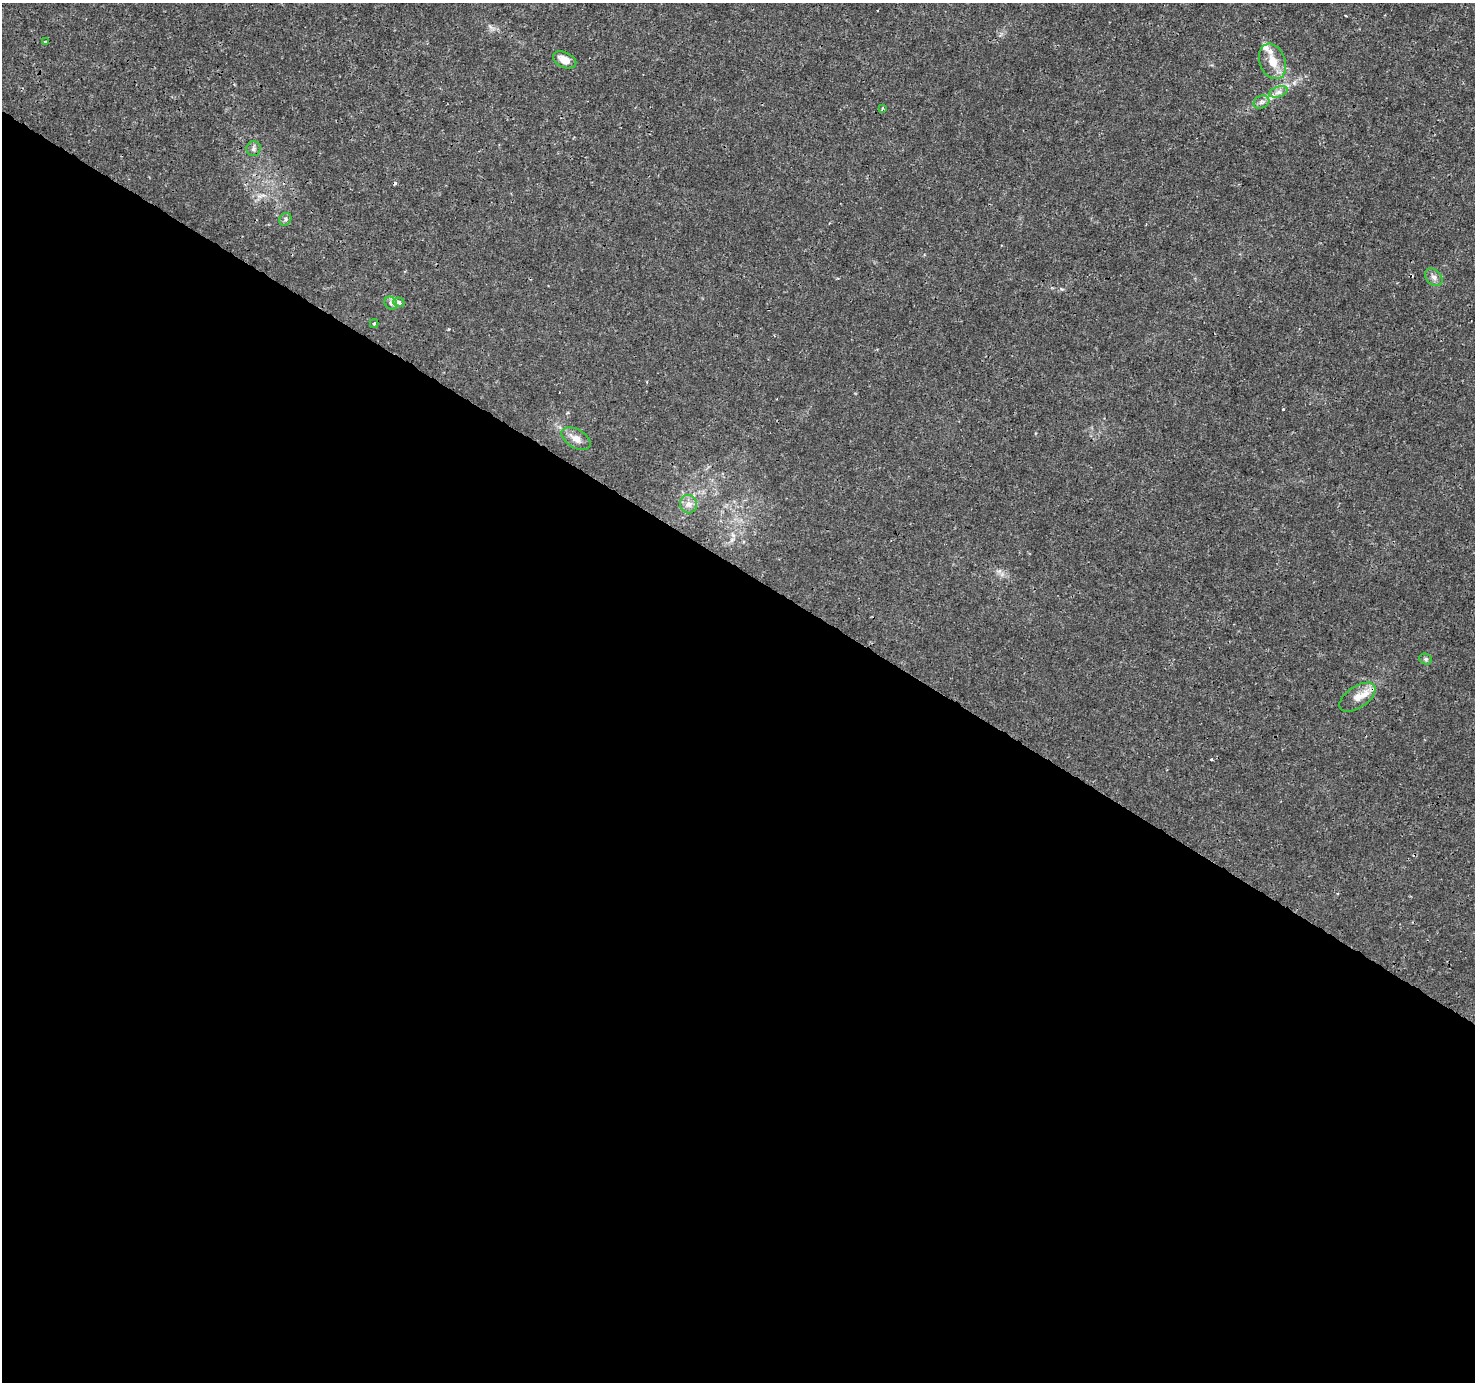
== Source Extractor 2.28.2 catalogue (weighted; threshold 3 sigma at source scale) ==
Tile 14 of 4 x 4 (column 2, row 4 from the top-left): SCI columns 1475-2947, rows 190-1569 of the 5901 x 5965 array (HDU 1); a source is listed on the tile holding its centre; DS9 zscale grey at full resolution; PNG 1477 x 1384 px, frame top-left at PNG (2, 3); each listed source drawn as its Kron ellipse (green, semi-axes under 4 px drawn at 4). Shown black and unused: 59% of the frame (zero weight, under 3 of 4 exposures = <1% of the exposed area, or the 3 px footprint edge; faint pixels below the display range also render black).
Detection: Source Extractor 2.28.2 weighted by HDU 2 'WHT'; one run over the whole footprint, this tile lists its part. Background 0.00242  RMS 8.0e-04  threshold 0.00359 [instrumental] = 3 sigma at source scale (4.5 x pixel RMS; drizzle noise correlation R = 1.50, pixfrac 1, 0.0396/0.0396 arcsec/px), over >= 5 px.
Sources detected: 22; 4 cosmic-ray / hot-pixel residue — neither listed nor drawn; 2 inside a brighter listed object's ellipse — not listed separately; the other 16 listed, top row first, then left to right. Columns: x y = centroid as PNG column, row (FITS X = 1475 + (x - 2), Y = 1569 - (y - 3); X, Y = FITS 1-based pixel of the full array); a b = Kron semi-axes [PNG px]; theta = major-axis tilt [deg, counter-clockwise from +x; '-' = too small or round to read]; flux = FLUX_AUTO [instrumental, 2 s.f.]
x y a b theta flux
45 41 3 2 - 0.097
565 60 12 7 -25 0.83
1272 61 18 12 -69 1.4
1278 92 9 5 18 0.32
1261 102 8 6 21 0.26
882 108 4 2 - 0.086
253 149 7 7 - 0.25
285 219 7 5 51 0.19
1434 277 10 7 -45 0.34
399 302 5 5 - 0.37
391 303 7 5 -47 0.24
374 324 4 4 - 0.12
576 439 16 9 -31 0.76
688 504 9 8 - 0.44
1426 659 6 5 - 0.16
1357 697 20 10 34 0.99